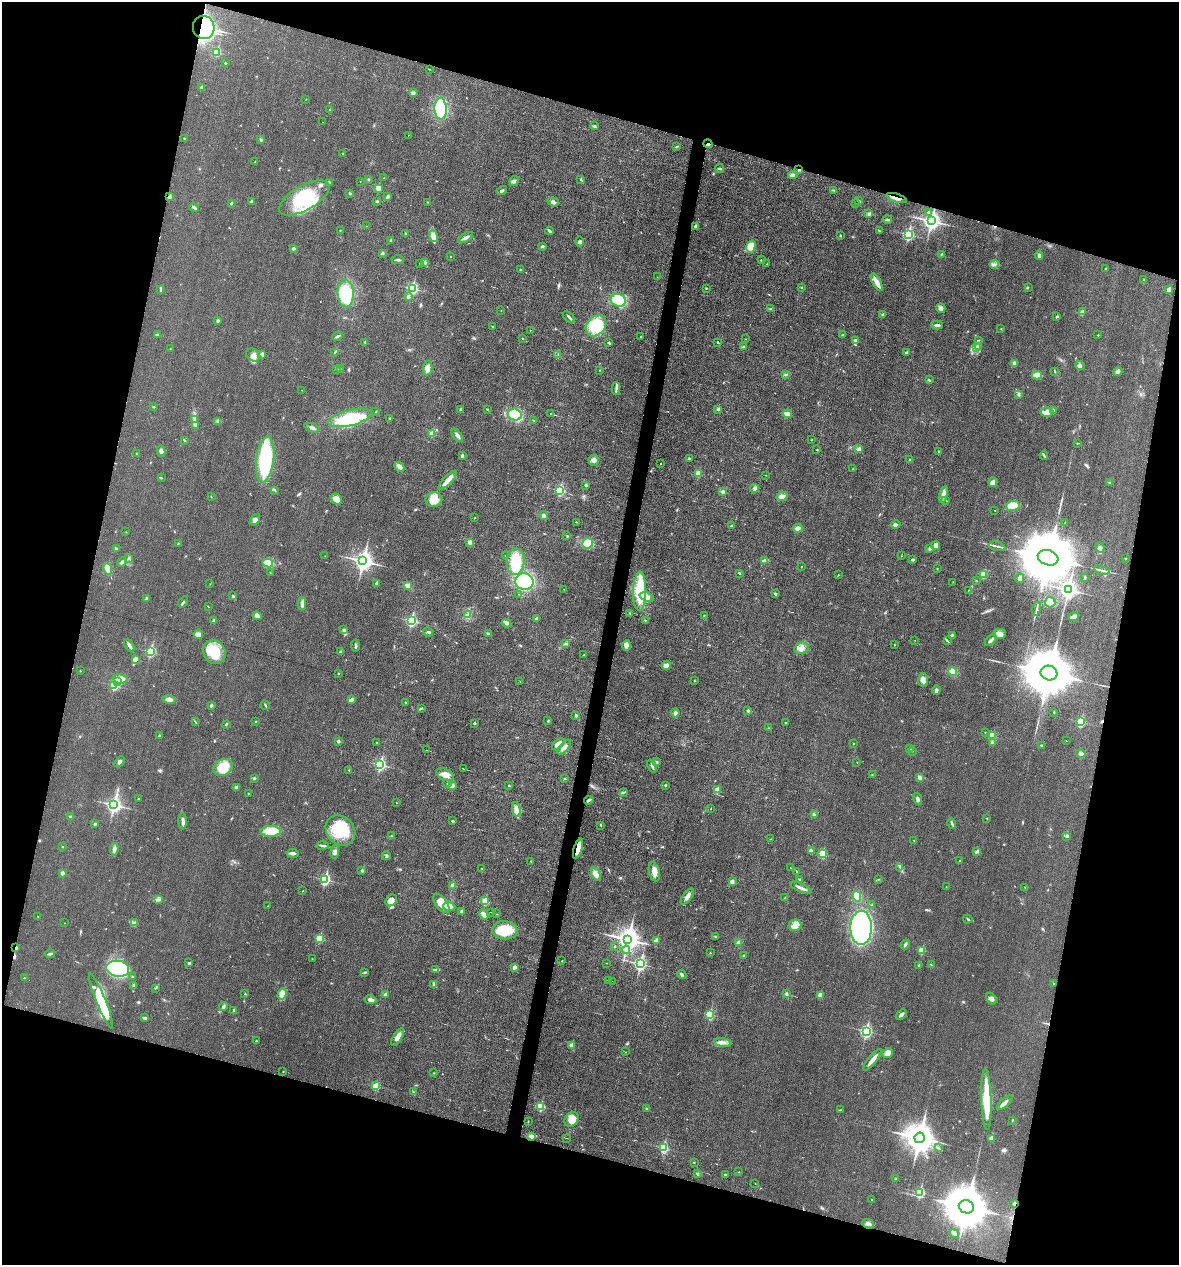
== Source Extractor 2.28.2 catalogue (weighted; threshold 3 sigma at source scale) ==
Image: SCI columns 118-4823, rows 1-5052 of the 5066 x 5052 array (HDU 1 of 3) = the unmasked area's bounding box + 8 px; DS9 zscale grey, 4 x 4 block average (1 PNG px = mean of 4 x 4 image px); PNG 1181 x 1267 px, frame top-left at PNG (2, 2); each listed source drawn as its Kron ellipse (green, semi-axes under 4 px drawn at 4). Shown black and unused: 32% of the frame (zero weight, under 3 of 6 exposures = <1% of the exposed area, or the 3 px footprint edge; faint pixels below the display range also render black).
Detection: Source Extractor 2.28.2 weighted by HDU 2 'WHT'. Background 0.0182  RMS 0.0035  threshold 0.0143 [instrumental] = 3 sigma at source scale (4.09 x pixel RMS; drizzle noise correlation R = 1.36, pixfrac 0.8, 0.05/0.05 arcsec/px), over >= 5 px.
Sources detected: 552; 2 too faint to see at this stretch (4 x 4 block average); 2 inside a brighter object's white glare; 7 cosmic-ray / hot-pixel residue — neither listed nor drawn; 3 coinciding with a brighter row at this scale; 19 inside a brighter listed object's ellipse — not listed separately; of the other 519, all 500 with FLUX_AUTO >= 0.476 (the completeness limit of this list) listed and drawn (19 fainter detections not listed), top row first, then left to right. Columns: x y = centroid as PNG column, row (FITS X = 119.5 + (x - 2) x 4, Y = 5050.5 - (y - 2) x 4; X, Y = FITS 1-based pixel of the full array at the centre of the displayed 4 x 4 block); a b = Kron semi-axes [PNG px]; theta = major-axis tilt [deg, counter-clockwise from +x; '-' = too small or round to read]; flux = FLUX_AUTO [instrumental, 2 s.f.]
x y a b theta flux
204 27 11 10 - 270
217 52 2 2 - 77
225 63 2 2 - 1.5
429 69 2 2 - 0.64
201 87 2 2 - 8.2
413 93 4 3 - 3.3
306 99 2 2 - 0.59
441 109 11 6 -87 110
329 110 2 2 - 1.1
322 122 2 2 - 4.4
594 126 4 2 - 2.3
408 135 2 2 - 3.8
184 139 2 2 - 1.1
261 139 2 2 - 1.7
708 144 4 2 - 1.9
676 147 4 2 - 1.6
343 154 2 2 - 1.5
255 162 2 2 - 0.49
720 169 4 2 - 3.4
799 170 3 2 - 1.6
792 175 4 3 - 6.4
384 178 2 2 - 0.94
368 179 2 2 - 1.6
581 179 3 2 - 2
360 181 2 2 - 0.52
514 181 5 4 - 5.7
330 182 3 2 - 2
378 188 2 2 - 34
834 190 4 2 - 1.6
502 191 5 3 - 4
350 193 3 2 - 2
388 196 4 2 - 3.7
170 197 2 2 - 14
304 198 28 12 30 97
896 198 11 2 -18 12
377 201 2 2 - 1.2
859 201 3 2 - 2.2
251 202 3 3 - 3
427 202 2 2 - 0.63
553 202 6 3 -19 4.8
231 203 2 2 - 5.6
855 203 2 2 - 0.63
194 207 5 2 - 4.1
928 212 2 2 - 3.6
869 214 3 3 - 4.1
887 220 5 2 - 2.5
931 221 4 3 - 950
367 226 2 2 - 0.48
695 226 2 2 - 7.4
340 230 2 2 - 0.78
549 231 4 2 - 5
879 231 3 2 - 1.5
405 234 3 2 - 1.5
908 234 3 2 - 270
433 236 6 4 -70 8.6
840 236 3 2 - 1.9
466 237 8 3 31 7.4
391 241 2 2 - 9.3
580 242 5 3 - 2.5
542 246 3 3 - 3
751 247 6 4 75 25
293 248 2 2 - 4.9
382 253 2 2 - 3.3
941 254 4 2 - 1.6
1039 255 5 3 - 4.7
450 257 2 2 - 2
398 260 6 2 2 2.8
761 260 2 2 - 0.81
425 262 2 2 - 11
420 264 2 2 - 0.59
767 264 2 2 - 0.75
995 264 4 3 - 4.9
520 269 2 2 - 1.3
1105 269 2 2 - 2.6
657 277 2 2 - 0.5
1144 280 2 2 - 0.63
877 282 10 2 -61 23
802 287 2 2 - 0.9
1028 287 2 2 - 0.72
412 288 3 2 - 240
706 288 2 2 - 1.1
160 289 4 2 - 2.7
1169 290 2 2 - 25
346 293 14 8 -86 96
408 297 2 2 - 5.1
618 300 7 6 - 65
941 308 5 4 - 6.1
771 309 3 2 - 1.4
501 310 2 2 - 0.51
1083 312 2 2 - 1.4
883 314 3 2 - 2.3
1057 316 3 2 - 2.3
569 317 7 2 -44 3.2
218 320 3 3 - 3.4
937 325 6 2 1 4.8
596 326 11 9 49 65
492 327 3 2 - 2
1001 329 2 2 - 0.9
530 330 2 2 - 1.1
157 334 3 2 - 2
843 335 2 2 - 0.78
1098 335 2 2 - 1.9
338 336 5 2 - 3.3
641 336 2 2 - 0.73
522 338 2 2 - 0.79
746 339 2 2 - 0.51
855 340 3 2 - 1.8
979 340 2 2 - 0.83
365 342 2 2 - 1.5
718 342 2 2 - 2.3
609 343 3 3 - 2.1
979 346 2 2 - 1.4
743 347 3 2 - 2.8
170 348 2 2 - 1.4
976 348 3 2 - 1.8
335 352 2 2 - 1.1
906 353 2 2 - 6.1
253 355 7 6 - 9.6
262 355 2 2 - 18
558 355 3 2 - 0.88
1014 363 4 3 - 5.1
1080 365 5 3 - 3.3
427 368 7 4 82 11
337 369 2 2 - 0.67
340 369 2 2 - 0.67
600 370 2 2 - 0.99
1118 371 5 3 - 6.2
1055 372 2 2 - 0.61
786 374 3 2 - 1.9
1037 375 5 3 - 18
929 380 3 2 - 1.9
616 389 6 2 -88 4.6
302 390 2 2 - 0.59
1019 394 2 2 - 1.3
153 407 2 2 - 1.1
460 409 2 2 - 2.1
487 409 2 2 - 1.1
718 409 3 3 - 2.6
376 411 2 2 - 0.87
1053 411 3 3 - 5
1047 412 6 5 - 12
551 414 2 2 - 7.3
787 414 5 2 - 16
515 415 7 6 - 53
350 418 22 7 14 66
194 419 3 2 - 2.1
390 419 2 2 - 3
534 420 2 2 - 0.65
218 421 2 2 - 1.2
196 426 3 2 - 1.7
312 428 8 2 -20 7
432 434 2 2 - 41
457 435 8 3 -55 5.9
184 440 3 2 - 1.9
811 440 2 2 - 0.63
1078 443 3 2 - 0.77
859 449 4 4 - 5.4
817 450 2 2 - 0.91
161 451 6 4 -77 5.1
938 451 2 2 - 1.3
136 453 2 2 - 1.6
462 455 4 3 - 2.6
1044 455 4 2 - 2.4
265 459 23 9 83 190
689 459 2 2 - 4.8
909 459 2 2 - 0.95
594 460 5 5 - 6.3
661 463 2 2 - 1.2
399 467 5 3 - 7.2
853 469 2 2 - 0.67
698 473 2 2 - 42
766 475 2 2 - 0.71
161 478 2 2 - 1.5
448 480 12 4 46 15
993 482 5 4 - 8.8
1109 483 3 2 - 1.5
586 485 2 2 - 3.4
755 488 4 3 - 4.8
275 490 2 2 - 1.1
560 490 3 2 - 200
723 492 4 3 - 4
943 494 8 3 76 13
211 496 2 2 - 0.71
782 496 5 4 - 8.4
336 499 6 5 - 16
434 499 8 7 - 27
945 500 3 2 - 2.6
1013 506 7 5 12 41
995 510 2 2 - 1.2
544 516 4 3 - 5.2
475 518 2 2 - 0.82
255 520 6 4 55 6.3
576 522 2 2 - 0.9
1065 523 2 2 - 0.5
895 525 5 3 - 5.4
731 526 2 2 - 1.9
798 528 5 4 - 6.9
126 532 2 2 - 0.64
567 536 2 2 - 0.91
470 542 2 2 - 24
178 543 3 2 - 1.1
588 543 5 5 - 32
936 546 4 4 - 6.6
997 546 8 2 -12 4.2
1100 547 5 3 - 4.8
930 548 4 3 - 5.1
116 549 3 2 - 2
325 556 2 2 - 0.48
505 556 2 2 - 19
902 556 2 2 - 0.54
128 558 3 2 - 1.5
1048 558 10 7 -18 26000
1125 558 2 2 - 2
913 560 3 2 - 2.5
363 561 4 3 - 1100
765 561 4 3 - 7.3
122 562 5 3 - 4.4
516 562 13 9 86 58
268 563 5 4 - 29
801 566 2 2 - 0.84
937 568 2 2 - 0.55
108 569 6 3 -73 27
1102 570 8 2 -13 4.3
270 573 2 2 - 0.74
739 573 3 2 - 1.7
838 575 2 2 - 0.89
984 575 2 2 - 57
1085 577 3 2 - 1.3
1020 578 5 3 - 5.5
976 580 2 2 - 0.56
524 582 9 8 - 110
953 582 2 2 - 0.65
377 583 3 3 - 1.7
210 584 2 2 - 0.6
408 586 4 3 - 8.9
564 589 2 2 - 0.54
968 590 2 2 - 0.64
1068 590 4 3 - 790
640 591 20 6 89 84
518 594 2 2 - 0.53
775 594 3 2 - 2.7
233 596 3 2 - 1.7
647 597 7 4 -20 14
146 598 2 2 - 1.4
183 602 6 2 56 2.6
1050 602 5 5 - 12
302 604 6 3 -88 8.7
208 606 2 2 - 0.68
1036 609 7 2 76 2.9
630 613 2 2 - 1.1
467 615 3 2 - 2.9
704 615 2 2 - 0.96
257 616 5 4 - 8
1074 617 5 2 - 14
536 619 4 3 - 3.6
214 620 4 2 - 2.7
645 620 2 2 - 0.99
411 621 3 2 - 260
506 623 5 3 - 4.9
344 630 3 3 - 4.4
428 632 5 2 - 2.7
198 634 5 4 - 6.1
488 634 4 2 - 3.6
1000 634 6 5 - 8.9
952 635 3 2 - 1.9
915 640 2 2 - 0.6
991 640 7 2 45 5.2
947 641 3 2 - 1.8
565 644 3 2 - 1.8
626 645 5 3 - 11
894 645 2 2 - 0.82
129 646 7 3 -62 6.3
355 646 6 2 -87 4
801 648 7 5 10 11
150 652 3 2 - 190
214 652 12 10 -52 52
340 652 3 2 - 3
584 655 2 2 - 0.69
135 659 4 3 - 8.9
666 665 4 3 - 13
80 671 2 2 - 1.5
953 672 5 4 - 16
338 673 2 2 - 1.1
1049 673 8 7 - 17000
121 679 7 4 -7 17
923 680 7 5 89 8.6
694 681 2 2 - 0.9
117 682 2 2 - 27
520 682 2 2 - 0.69
114 685 2 2 - 160
936 690 5 3 - 4.5
169 700 7 4 -10 11
351 700 4 2 - 10
405 703 2 2 - 1.2
211 705 2 2 - 11
265 705 4 2 - 2.4
421 708 4 2 - 2.4
748 711 2 2 - 7.6
1054 712 2 2 - 1.4
675 713 4 4 - 5.1
575 716 3 2 - 1.9
255 721 2 2 - 1.1
548 721 3 2 - 1.5
195 722 2 2 - 0.82
1081 722 2 2 - 130
474 723 2 2 - 7.5
785 723 2 2 - 1.5
226 724 3 2 - 1.8
769 728 2 2 - 0.75
985 732 2 2 - 0.62
159 736 2 2 - 5.1
992 736 2 2 - 82
338 741 2 2 - 8.5
1066 741 2 2 - 0.5
376 742 2 2 - 0.57
853 743 2 2 - 0.95
992 743 3 2 - 4.6
558 744 7 3 43 16
1041 745 2 2 - 2.1
564 747 9 4 50 8.3
909 749 2 2 - 0.8
426 750 3 2 - 0.79
912 751 2 2 - 0.72
1081 753 5 4 - 8.5
120 762 6 3 45 4.4
656 762 3 2 - 1.7
857 762 2 2 - 0.48
380 765 3 2 - 270
652 766 7 2 -68 3.6
223 767 10 8 31 52
463 769 3 2 - 10
349 770 2 2 - 0.99
445 775 9 5 -21 14
872 775 2 2 - 1.1
254 778 3 2 - 2.9
920 778 3 3 - 8.9
565 779 2 2 - 0.97
447 783 2 2 - 0.95
509 785 2 2 - 1.3
665 785 2 2 - 3.6
452 786 2 2 - 18
236 787 2 2 - 4.9
717 790 2 2 - 40
624 792 2 2 - 0.98
248 794 2 2 - 0.77
138 798 3 2 - 1.3
917 799 6 3 -73 4.2
589 800 5 2 - 4.2
397 803 2 2 - 0.6
114 805 3 3 - 580
516 809 7 4 -79 10
711 809 2 2 - 0.92
814 814 3 2 - 3.6
70 817 2 2 - 3.1
987 818 2 2 - 0.48
183 821 8 3 -90 6.2
452 821 2 2 - 2.4
952 823 5 2 - 3.2
95 824 2 2 - 0.92
601 825 3 2 - 1.6
340 830 16 13 -49 79
271 831 10 5 1 38
391 836 2 2 - 1
1066 836 3 2 - 2
771 839 2 2 - 0.9
914 840 2 2 - 0.76
323 845 6 2 -3 3.3
62 846 2 2 - 1.2
114 849 6 3 82 7.1
578 849 10 3 72 24
811 850 4 2 - 2.4
335 852 7 3 82 5.3
977 852 4 3 - 3.4
293 853 6 3 -5 5.2
822 854 2 2 - 98
386 856 4 2 - 2.1
531 861 2 2 - 2.5
959 861 2 2 - 1.5
900 867 2 2 - 1.5
482 868 2 2 - 0.61
790 868 2 2 - 0.57
362 870 2 2 - 8.6
796 871 3 2 - 1.1
654 872 10 5 -76 14
62 873 2 2 - 16
596 874 7 4 -66 13
325 879 3 2 - 240
878 879 2 2 - 0.97
800 880 3 2 - 2.5
732 881 2 2 - 15
452 885 2 2 - 21
946 887 2 2 - 0.63
1025 887 2 2 - 0.58
801 888 11 2 -24 9.4
303 891 2 2 - 0.59
857 896 5 3 - 29
687 897 9 3 54 8.6
785 898 2 2 - 0.91
158 900 4 2 - 2.2
391 900 6 5 - 13
485 901 2 2 - 51
441 903 11 5 -54 25
872 905 3 2 - 2
268 906 2 2 - 0.69
449 906 6 4 -19 11
461 912 2 2 - 8.9
490 912 3 2 - 0.61
484 914 5 3 - 11
497 914 2 2 - 0.62
38 916 2 2 - 0.8
968 919 4 2 - 1.8
64 923 2 2 - 0.62
134 923 2 2 - 1.1
795 925 6 6 - 13
861 928 17 10 89 460
505 930 12 9 -5 58
715 937 2 2 - 1.7
319 938 2 2 - 93
628 939 4 4 - 1800
656 941 2 2 - 22
738 943 3 3 - 6.2
905 944 5 2 - 3.7
615 947 2 2 - 1.3
16 948 3 2 - 3.2
626 950 4 4 - 5.6
922 950 2 2 - 65
710 953 2 2 - 1.4
50 954 5 2 - 3.7
743 956 2 2 - 2.2
312 959 2 2 - 0.68
562 961 2 2 - 0.71
189 963 3 2 - 3.1
606 963 2 2 - 0.54
640 964 3 2 - 400
931 964 2 2 - 0.73
919 965 2 2 - 2.4
514 967 3 2 - 7
118 969 11 8 -8 160
435 970 2 2 - 1.1
365 972 4 2 - 2.1
682 974 4 3 - 3
132 977 4 2 - 2.1
24 978 2 2 - 2.3
609 980 3 2 - 1.1
612 981 2 2 - 0.74
1053 983 2 2 - 0.95
434 984 4 2 - 2.3
133 985 3 2 - 2.5
155 988 2 2 - 0.66
245 994 2 2 - 1.2
282 994 5 4 - 14
786 994 4 3 - 3.3
385 995 2 2 - 19
820 995 2 2 - 27
991 999 6 4 -61 6.8
371 1000 6 4 -11 5.9
101 1001 29 4 -68 120
223 1007 5 3 - 3.6
234 1010 3 2 - 2.3
710 1015 2 2 - 140
901 1015 6 3 42 5.7
145 1018 3 3 - 3.1
866 1031 3 2 - 300
398 1037 10 4 57 13
256 1041 2 2 - 2.5
723 1043 9 3 -12 6.9
571 1045 2 2 - 31
625 1052 2 2 - 0.68
887 1053 6 4 26 7.4
872 1060 13 2 51 16
283 1071 2 2 - 0.69
434 1073 2 2 - 0.71
376 1086 2 2 - 71
413 1092 4 2 - 1.5
986 1099 30 5 -88 78
1005 1103 10 3 43 6.9
540 1107 2 2 - 110
646 1108 2 2 - 1.4
840 1110 3 2 - 0.89
572 1119 8 6 50 25
1012 1120 3 2 - 0.94
528 1121 2 2 - 0.88
531 1136 4 3 - 8.7
567 1138 4 2 - 0.82
920 1138 5 5 - 3600
991 1138 2 2 - 27
664 1148 2 2 - 160
938 1148 3 2 - 1.5
694 1162 2 2 - 0.76
739 1172 2 2 - 0.95
697 1174 3 2 - 3.2
725 1175 3 2 - 2.5
896 1178 3 2 - 0.97
755 1183 2 2 - 0.53
920 1192 2 2 - 150
872 1200 2 2 - 0.59
1014 1203 2 2 - 8.7
966 1207 8 6 -22 13000
868 1224 6 4 -21 7.9
954 1233 5 2 - 9.2
Overlapping masked pixels (flux is a lower limit): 8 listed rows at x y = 204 27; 708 144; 799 170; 896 198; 931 221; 578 849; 16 948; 1014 1203
Diffuse or blended objects may show on this block-average render without a row.